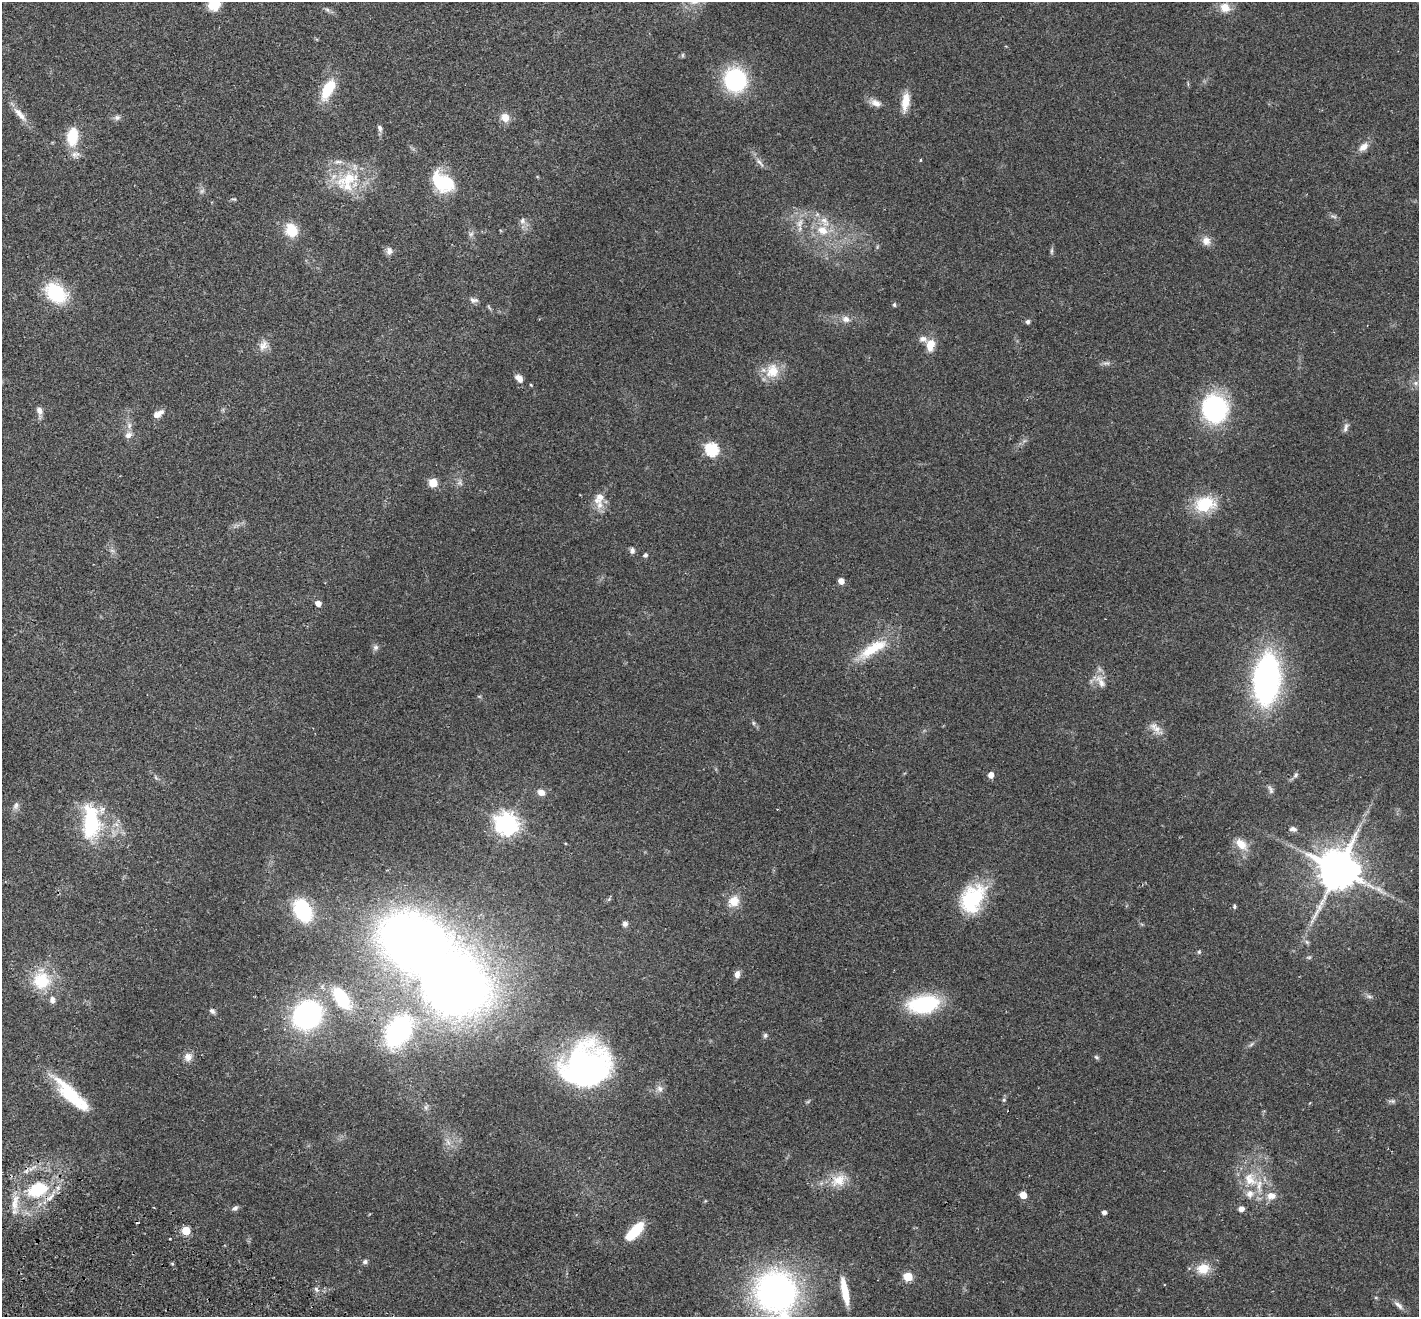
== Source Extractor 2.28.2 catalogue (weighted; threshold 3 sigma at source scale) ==
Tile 7 of 4 x 4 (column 3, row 2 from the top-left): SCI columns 2866-4282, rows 2828-4142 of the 5733 x 5790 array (HDU 1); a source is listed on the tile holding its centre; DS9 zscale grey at full resolution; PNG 1421 x 1319 px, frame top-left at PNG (2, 2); no overlay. Shown black and unused: <1% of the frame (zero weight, under 2 of 3 exposures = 3% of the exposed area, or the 3 px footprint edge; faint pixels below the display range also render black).
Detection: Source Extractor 2.28.2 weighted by HDU 2 'WHT'; one run over the whole footprint, this tile lists its part. Background 0.0446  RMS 0.0066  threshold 0.0298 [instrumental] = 3 sigma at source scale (4.5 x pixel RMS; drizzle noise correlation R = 1.50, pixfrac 1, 0.05/0.05 arcsec/px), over >= 5 px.
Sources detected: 131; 4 too faint to see at this stretch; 2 inside a brighter object's white glare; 1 cosmic-ray / hot-pixel residue — not listed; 7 inside a brighter listed object's ellipse — not listed separately; the other 117 listed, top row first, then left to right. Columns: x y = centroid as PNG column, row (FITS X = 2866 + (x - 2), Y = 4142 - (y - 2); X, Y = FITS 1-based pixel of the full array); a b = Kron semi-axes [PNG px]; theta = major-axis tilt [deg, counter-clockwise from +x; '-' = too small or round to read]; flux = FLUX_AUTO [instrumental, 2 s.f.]
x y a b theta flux
214 5 12 12 - 14
1225 7 13 12 - 7
327 10 7 6 - 1.5
682 55 6 4 90 0.81
735 80 23 21 -78 60
328 89 26 12 61 20
905 102 24 9 82 9.4
876 103 15 9 -21 4.6
20 114 26 8 -49 7
117 117 9 7 9 2
505 117 12 10 -45 5.9
380 128 10 5 -70 1.9
72 137 26 15 85 18
1363 147 14 8 40 5
920 160 4 3 - 0.76
338 162 14 6 6 3.1
760 163 17 6 -50 3.1
349 178 46 19 25 28
443 182 25 16 -34 35
1334 216 9 4 -9 1.4
522 221 9 8 - 2.5
800 223 14 7 61 4.8
291 230 12 10 -68 18
822 230 17 13 -30 12
471 234 8 6 22 1.7
1206 241 13 11 -85 4.8
877 247 6 4 72 0.82
389 251 10 8 -77 2.8
1051 251 10 4 90 1.3
56 293 17 13 -44 49
473 300 12 7 -8 2.4
894 305 6 4 78 0.99
846 319 11 9 -14 3.9
1028 322 6 5 - 1.5
923 339 12 9 -13 3.4
263 345 16 11 59 5.4
930 345 12 9 81 8.9
1106 363 10 6 -8 2.1
772 371 20 18 77 13
519 378 11 7 -49 4.4
1416 383 8 6 21 2
531 385 4 3 - 0.57
1215 409 24 22 -81 95
39 411 14 7 -84 3.3
158 414 13 7 32 5
129 425 9 7 -77 2.7
1346 427 14 5 71 2.2
128 435 9 7 41 3.4
712 449 6 6 - 91
433 483 5 5 - 28
599 498 18 12 57 7.4
1205 504 28 20 9 24
632 551 9 6 84 1.9
645 555 6 6 - 1.3
841 581 5 4 - 5.6
318 603 5 5 - 4
375 647 8 7 - 2
873 649 43 13 32 24
1266 679 34 16 86 250
1100 681 22 10 -59 6.7
753 723 6 4 -89 0.9
1157 729 21 9 -47 5.4
991 775 5 5 - 5
1295 775 9 5 53 1.7
1270 790 13 5 -69 2.1
541 792 8 7 - 4.4
16 806 12 7 65 2.6
91 822 44 21 -89 47
506 824 8 7 - 480
1293 829 9 6 -8 2.4
1241 844 15 9 -45 9.6
1338 869 12 12 - 2500
972 898 35 24 59 44
734 901 14 13 - 8.9
1234 906 6 5 - 1.1
303 910 17 12 -63 67
625 924 7 7 - 2
413 941 50 37 -24 590
1307 942 7 4 -45 1.3
1199 952 6 4 69 0.94
1309 957 6 4 1 0.94
737 974 9 6 76 3.1
42 980 29 25 -88 24
1369 996 7 4 -2 1.4
341 998 33 17 -56 28
924 1004 33 18 8 53
212 1011 8 5 -37 1.6
307 1015 21 19 49 140
398 1031 22 14 58 130
765 1035 6 6 - 1.3
1251 1044 9 3 45 1.2
188 1057 11 10 - 4.4
1096 1057 7 5 -32 1.2
584 1069 52 37 59 160
660 1089 10 7 -58 3
70 1094 46 14 -46 33
1004 1100 7 5 69 1.1
1392 1101 11 5 0 1.5
426 1107 8 5 65 1.6
1250 1179 24 17 -49 19
838 1180 22 16 23 13
37 1189 24 16 20 32
1023 1195 5 5 - 11
1271 1196 11 9 10 5.8
15 1202 25 8 80 8.3
235 1208 9 6 28 1.7
1241 1209 6 5 - 3.2
1104 1212 4 4 - 2.7
186 1231 5 5 - 24
635 1231 21 8 46 25
365 1262 7 6 - 1.4
1203 1269 15 12 15 11
908 1277 5 5 - 30
316 1289 7 4 -47 1.3
845 1291 29 7 -79 16
776 1292 39 35 -58 220
1398 1305 15 6 -39 3.1
Overlapping masked pixels (flux is a lower limit): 1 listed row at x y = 37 1189
Isophote crosses this tile's border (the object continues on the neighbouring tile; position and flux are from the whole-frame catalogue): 2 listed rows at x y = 214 5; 776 1292